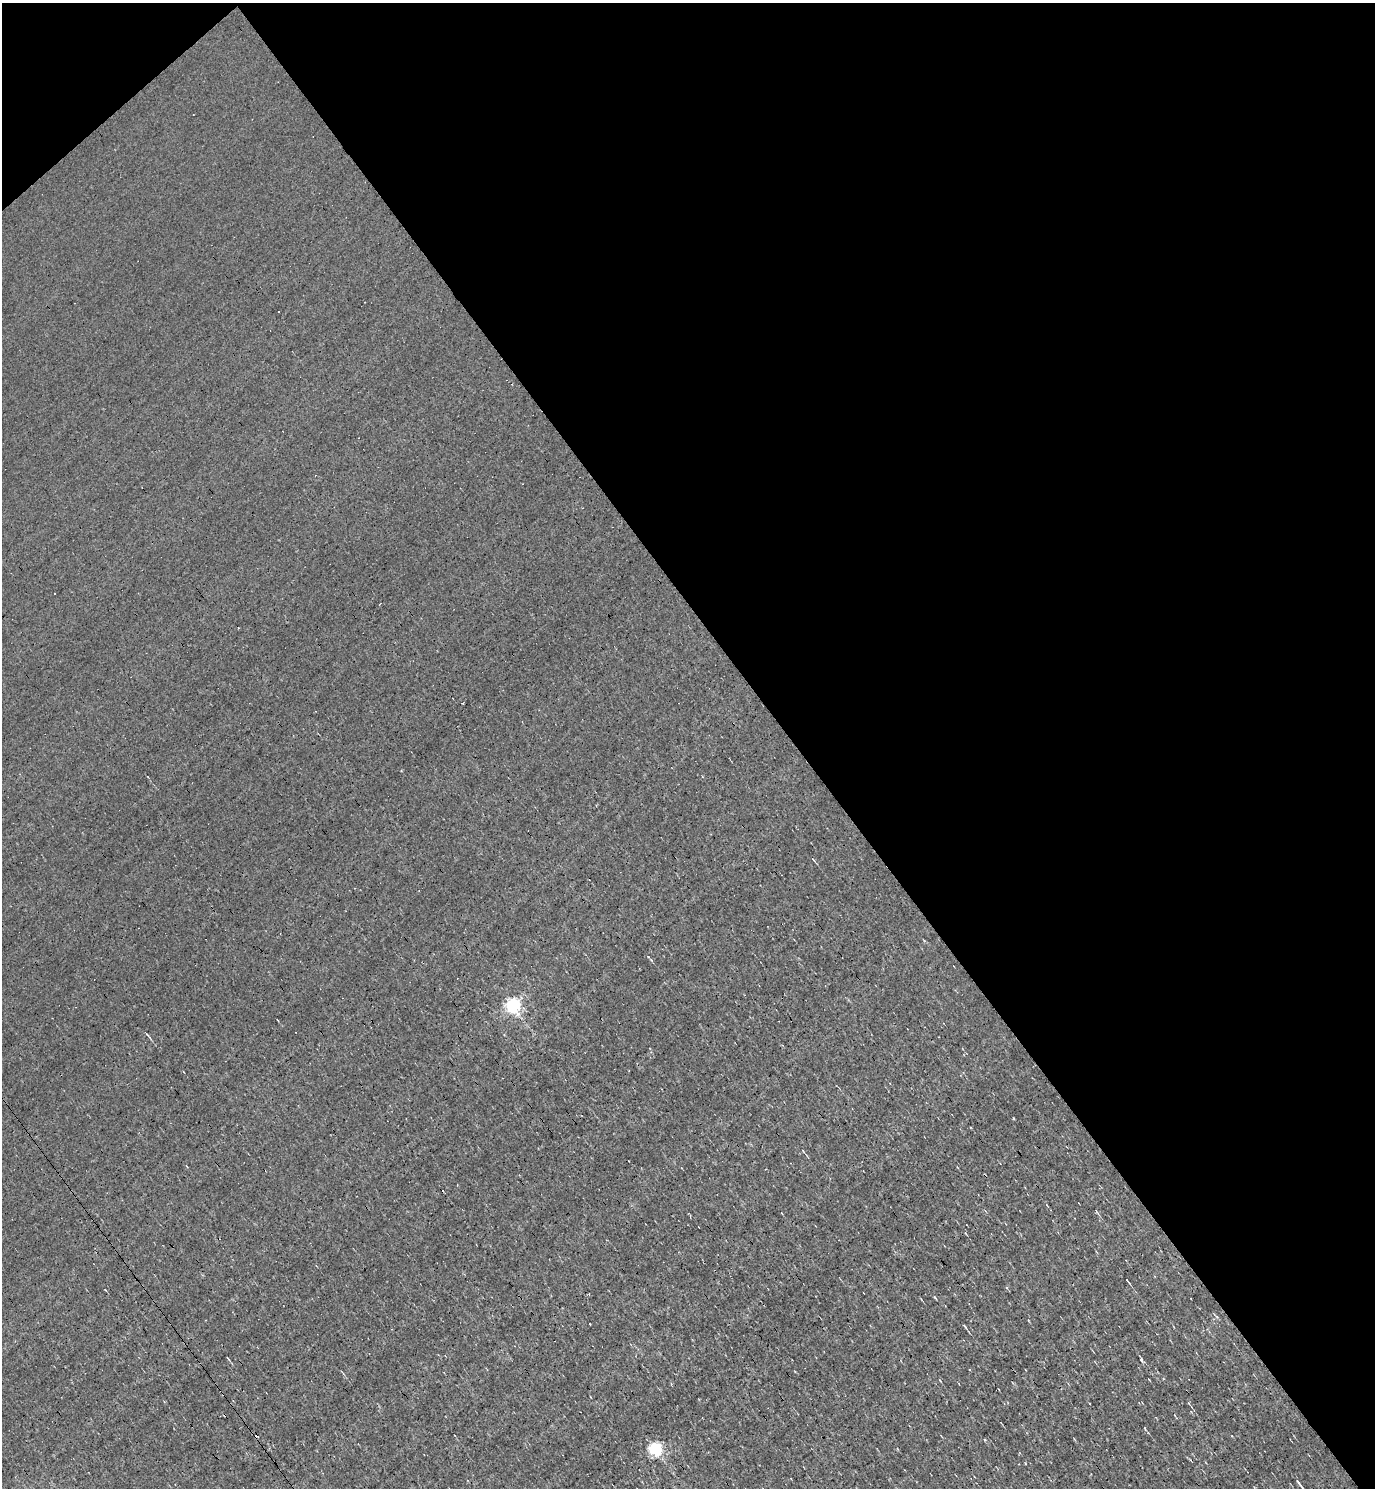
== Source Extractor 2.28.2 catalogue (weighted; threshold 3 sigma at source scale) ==
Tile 3 of 4 x 4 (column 3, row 1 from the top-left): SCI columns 3042-4414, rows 4460-5945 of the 5939 x 5945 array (HDU 1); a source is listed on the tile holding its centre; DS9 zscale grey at full resolution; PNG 1377 x 1490 px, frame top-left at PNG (2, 3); no overlay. Shown black and unused: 43% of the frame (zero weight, under 3 of 4 exposures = <1% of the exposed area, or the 3 px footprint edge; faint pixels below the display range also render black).
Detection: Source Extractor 2.28.2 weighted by HDU 2 'WHT'; one run over the whole footprint, this tile lists its part. Background -0.00744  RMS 0.058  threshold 0.262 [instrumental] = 3 sigma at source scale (4.5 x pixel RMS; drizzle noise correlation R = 1.50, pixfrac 1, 0.05/0.05 arcsec/px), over >= 5 px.
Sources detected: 12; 3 cosmic-ray / hot-pixel residue — not listed; the other 9 listed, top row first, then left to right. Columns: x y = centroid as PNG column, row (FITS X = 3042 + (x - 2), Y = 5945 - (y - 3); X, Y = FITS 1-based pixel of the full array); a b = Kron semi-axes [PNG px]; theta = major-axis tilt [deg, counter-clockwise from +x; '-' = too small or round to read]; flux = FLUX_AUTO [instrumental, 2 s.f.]
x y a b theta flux
463 703 2 2 - 5.5
513 1005 6 6 - 1300
1127 1281 6 2 -52 7.1
965 1326 6 3 -50 7.9
228 1358 7 2 -51 5
1141 1360 7 3 -81 9
1189 1403 7 3 -64 7.2
655 1448 6 5 - 960
1299 1483 15 3 -54 21